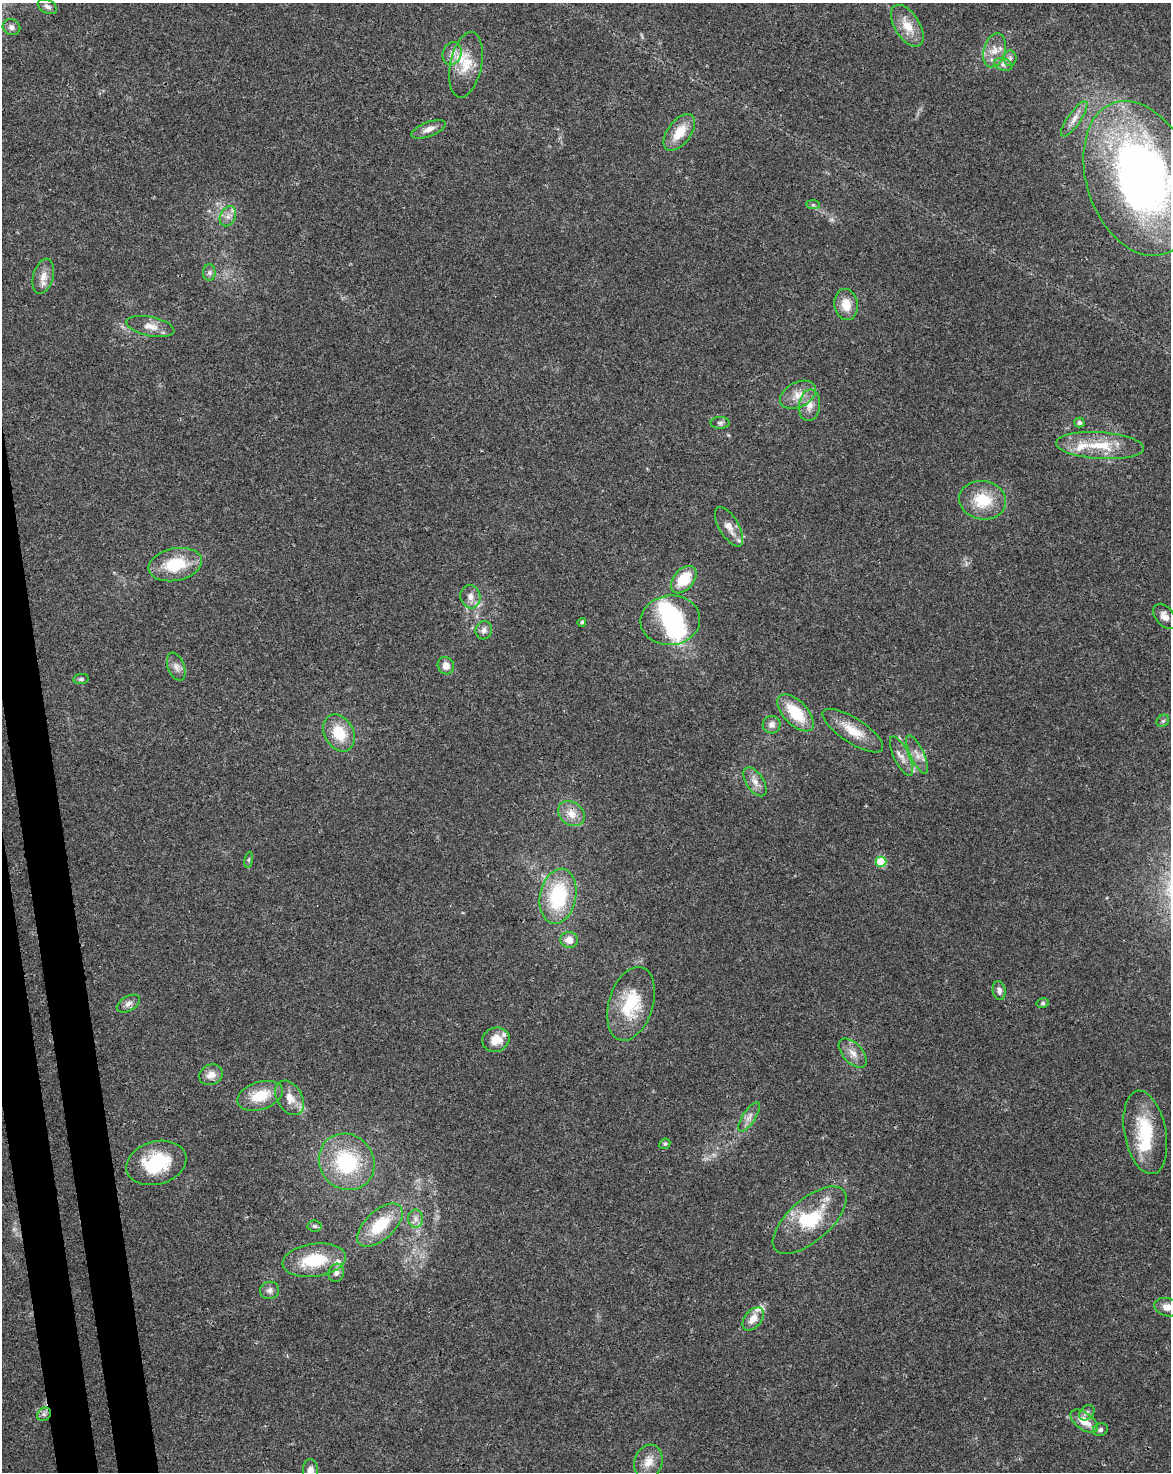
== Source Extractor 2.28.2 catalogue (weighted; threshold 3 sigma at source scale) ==
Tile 7 of 4 x 3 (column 3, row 2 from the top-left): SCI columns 2396-3564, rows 1538-3007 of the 4791 x 4502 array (HDU 1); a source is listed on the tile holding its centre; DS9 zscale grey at full resolution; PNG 1173 x 1474 px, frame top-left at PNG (2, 3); each listed source drawn as its Kron ellipse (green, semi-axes under 4 px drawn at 4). Shown black and unused: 3% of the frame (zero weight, under 3 of 4 exposures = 5% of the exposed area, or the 3 px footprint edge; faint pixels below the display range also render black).
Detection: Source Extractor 2.28.2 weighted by HDU 2 'WHT'; one run over the whole footprint, this tile lists its part. Background 0.0306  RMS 0.0036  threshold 0.0162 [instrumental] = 3 sigma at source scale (4.5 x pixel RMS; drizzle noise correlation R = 1.50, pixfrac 1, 0.0396/0.0396 arcsec/px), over >= 5 px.
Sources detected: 88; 4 inside a brighter object's white glare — neither listed nor drawn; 7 inside a brighter listed object's ellipse — not listed separately; the other 77 listed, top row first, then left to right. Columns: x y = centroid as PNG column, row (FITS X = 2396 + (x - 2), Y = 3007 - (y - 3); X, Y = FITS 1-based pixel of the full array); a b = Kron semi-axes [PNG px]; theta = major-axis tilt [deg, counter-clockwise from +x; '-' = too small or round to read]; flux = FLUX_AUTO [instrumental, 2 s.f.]
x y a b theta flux
47 7 10 6 -28 1.4
907 26 23 12 -58 6.6
11 27 9 7 -24 1.6
994 50 17 11 74 4.2
452 53 12 9 67 2.6
1010 58 8 6 90 1.1
1003 64 9 6 -17 1.3
466 65 33 15 78 9.2
1074 119 21 6 55 3.2
429 129 18 7 21 2.7
679 132 21 11 53 7.7
1139 178 80 53 -71 210
813 205 7 4 -1 0.67
228 216 10 7 65 2.1
209 273 8 6 89 1.1
43 276 18 10 74 3.8
846 305 16 11 -79 5.9
150 326 24 9 -11 4.1
798 395 19 12 27 5.1
809 405 16 10 83 3.9
720 423 9 6 0 1
1079 423 5 5 - 0.97
1100 446 44 13 -4 14
983 500 23 19 -8 12
729 527 22 9 -59 4.1
175 565 27 16 12 15
684 580 16 10 50 12
470 597 12 10 -79 2.8
1165 616 14 9 -52 2.5
670 620 30 25 6 25
582 622 4 4 - 0.53
484 630 9 8 - 1.8
446 666 9 8 - 3.3
176 667 14 8 -69 2.2
81 679 8 5 9 0.74
796 713 23 12 -46 12
1163 721 7 5 44 0.72
772 725 9 8 - 1.9
853 731 35 12 -33 8
339 733 19 14 -61 10
917 755 21 7 -65 3.1
901 756 21 7 -64 3.3
755 782 16 8 -57 3
571 814 14 11 -37 4.8
249 860 8 4 82 0.63
881 862 5 5 - 16
558 896 28 18 78 27
569 940 8 8 - 3.4
999 990 9 6 -79 1.5
1043 1003 6 5 - 0.62
128 1004 13 7 30 1.8
631 1004 38 22 73 18
496 1040 14 12 22 6.1
853 1053 18 9 -47 3.4
211 1075 12 10 25 3.3
260 1096 24 13 18 10
290 1098 19 12 -60 4.9
749 1117 17 6 56 2.3
1145 1132 42 20 -79 20
665 1144 6 5 - 0.56
347 1162 29 27 -50 26
156 1163 30 21 16 21
415 1219 9 7 89 1.8
810 1220 45 21 41 20
380 1225 28 14 42 14
315 1226 7 5 -5 0.86
314 1260 32 16 8 18
336 1273 9 7 71 1.9
270 1290 9 8 - 1.7
1167 1307 13 9 -16 3.4
753 1319 13 8 50 3.7
1087 1413 9 6 45 1.1
44 1414 7 6 - 1.2
1084 1421 16 8 -36 5.4
1100 1430 7 6 - 0.94
648 1462 17 14 71 4.8
310 1471 11 7 -87 2.8
Overlapping masked pixels (flux is a lower limit): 1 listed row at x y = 1139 178
Isophote crosses this tile's border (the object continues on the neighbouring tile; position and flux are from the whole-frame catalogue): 3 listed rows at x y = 1139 178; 1167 1307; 310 1471